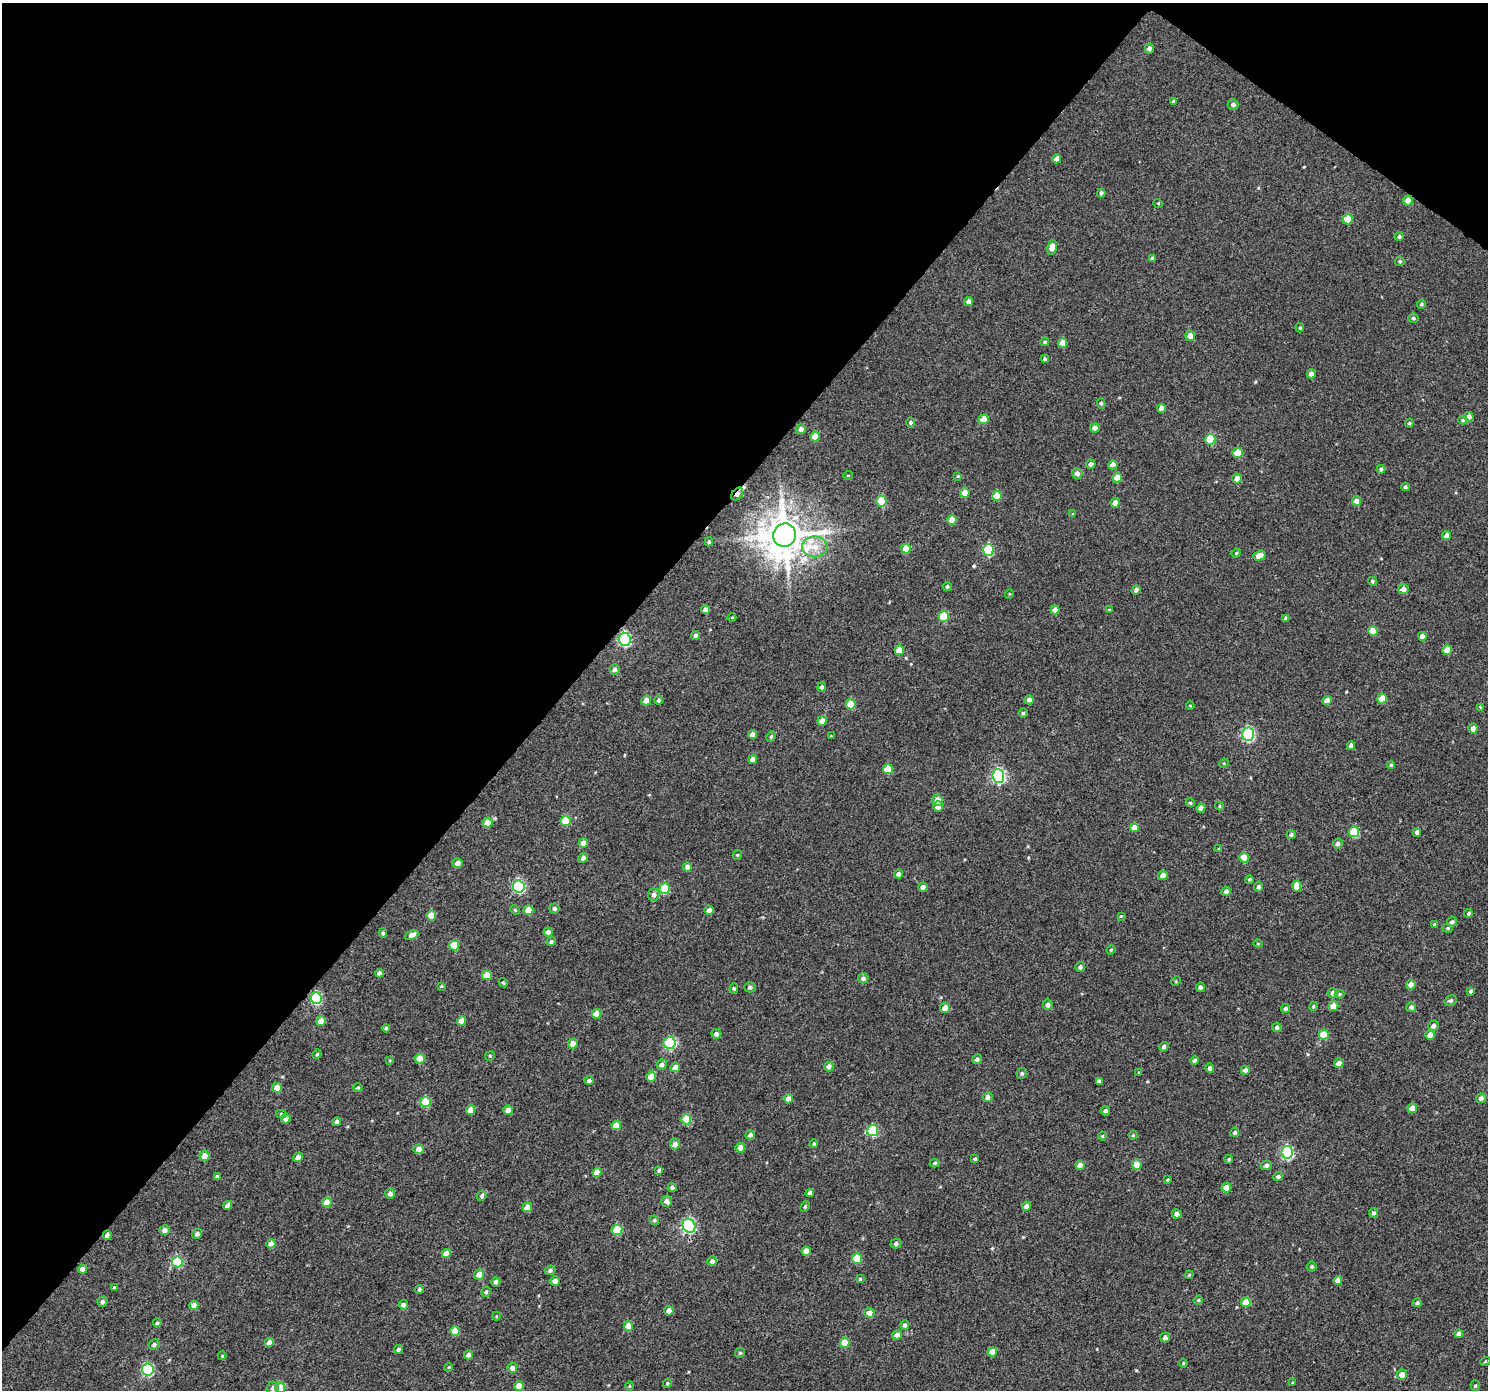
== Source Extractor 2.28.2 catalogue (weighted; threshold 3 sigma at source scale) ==
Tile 2 of 4 x 4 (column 2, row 1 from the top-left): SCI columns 1525-3010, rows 4389-5776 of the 6026 x 6065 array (HDU 1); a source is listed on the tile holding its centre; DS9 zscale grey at full resolution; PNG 1490 x 1392 px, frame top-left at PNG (2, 3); each listed source drawn as its Kron ellipse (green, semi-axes under 4 px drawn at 4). Shown black and unused: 40% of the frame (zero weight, under 3 of 4 exposures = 5% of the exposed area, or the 3 px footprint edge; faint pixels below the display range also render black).
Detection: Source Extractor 2.28.2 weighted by HDU 2 'WHT'; one run over the whole footprint, this tile lists its part. Background 0.012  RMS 0.0058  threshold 0.0263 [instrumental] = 3 sigma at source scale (4.5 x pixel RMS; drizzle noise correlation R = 1.50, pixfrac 1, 0.0396/0.0396 arcsec/px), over >= 5 px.
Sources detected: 310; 2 cosmic-ray / hot-pixel residue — neither listed nor drawn; the other 308 listed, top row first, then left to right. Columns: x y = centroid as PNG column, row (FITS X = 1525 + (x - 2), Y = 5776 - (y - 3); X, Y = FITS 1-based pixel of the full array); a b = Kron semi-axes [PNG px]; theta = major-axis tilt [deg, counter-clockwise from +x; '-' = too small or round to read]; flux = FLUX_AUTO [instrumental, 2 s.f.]
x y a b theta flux
1149 49 5 4 - 2.1
1174 101 4 4 - 1.1
1233 105 5 5 - 1.9
1057 159 4 4 - 3.2
1101 193 4 3 - 0.94
1408 200 5 5 - 4.1
1158 203 5 3 - 0.46
1348 219 5 5 - 11
1399 237 4 4 - 1.3
1052 247 7 5 80 4.5
1153 258 4 4 - 1.2
1400 261 5 4 - 0.91
968 301 4 4 - 2.4
1421 304 4 4 - 0.86
1413 318 5 4 - 1.1
1300 328 4 4 - 0.68
1190 336 5 5 - 4.8
1045 342 4 3 - 0.81
1062 343 5 4 - 6.6
1045 359 4 3 - 0.75
1311 374 4 4 - 2.7
1101 403 5 4 - 0.86
1162 408 4 4 - 4.6
1469 417 5 5 - 2.9
984 419 5 5 - 7
1463 420 4 4 - 0.76
911 422 5 5 - 1
1409 423 4 3 - 0.7
1095 428 5 4 - 2.9
801 429 5 5 - 2.4
815 437 5 4 - 6.7
1210 439 5 5 - 17
1238 453 5 5 - 8.5
1091 464 4 4 - 2.1
1113 465 5 4 - 3.4
1381 469 4 4 - 1.2
1077 473 5 5 - 2.9
848 475 5 3 - 0.41
958 476 4 3 - 0.56
1117 478 5 4 - 6.9
1237 479 5 5 - 3.5
1405 487 4 4 - 1.1
965 493 5 5 - 5.2
737 494 7 5 51 4.1
997 496 5 5 - 9.9
881 501 5 5 - 16
1356 501 5 4 - 4.3
1115 503 5 4 - 3.2
1073 514 4 4 - 0.69
952 520 5 4 - 7.4
785 535 12 11 - 1800
1447 536 4 4 - 3.3
709 542 4 4 - 0.78
815 547 13 10 0 9.2
906 549 5 4 - 8.8
988 550 6 5 - 31
1236 553 5 4 - 0.63
1259 556 6 4 16 5.6
1372 581 4 4 - 0.96
947 586 4 4 - 0.92
1403 589 5 5 - 3.3
1136 590 5 4 - 1.8
1009 594 5 3 - 0.45
706 610 4 4 - 3.4
1055 610 4 4 - 5.1
1109 610 4 3 - 0.54
944 616 5 5 - 15
732 617 4 3 - 0.45
1286 619 4 4 - 1.8
1373 631 5 5 - 11
696 635 4 4 - 1.4
1422 636 4 4 - 3.1
625 639 6 6 - 77
899 650 5 4 - 6.8
1447 650 5 4 - 9.6
615 669 5 5 - 2
822 687 5 4 - 1.7
1382 699 5 5 - 9.6
659 700 5 4 - 1.4
1029 700 5 4 - 2
646 701 5 5 - 5
1327 701 4 4 - 5.4
851 704 5 5 - 12
1190 706 4 4 - 0.57
1480 707 3 3 - 0.41
1023 713 4 4 - 0.89
822 721 4 4 - 5.4
1473 728 5 4 - 3
1248 734 7 6 - 80
752 735 4 4 - 4.9
831 736 4 4 - 0.43
771 737 5 4 - 0.91
1351 746 4 4 - 2.9
753 759 4 4 - 3.5
1224 763 5 4 - 0.59
1391 765 4 4 - 0.73
888 769 5 5 - 12
998 776 7 6 - 100
937 800 5 5 - 4.7
1190 803 5 4 - 0.76
1219 806 4 4 - 0.71
938 807 5 5 - 4.2
1201 808 4 4 - 3.5
565 821 5 5 - 14
487 822 5 5 - 6.1
1134 828 4 4 - 6
1354 832 5 5 - 20
1417 832 4 4 - 2.2
1291 835 5 4 - 1.3
583 843 5 4 - 3.8
1338 844 5 5 - 2.1
1219 849 4 3 - 0.59
737 855 5 4 - 0.67
583 858 5 4 - 2.5
1244 858 5 5 - 12
458 863 5 5 - 3.2
687 867 4 4 - 3
898 874 4 4 - 2.4
1163 876 5 4 - 4.3
1249 879 4 4 - 0.94
1297 886 5 4 - 7.3
519 887 6 6 - 59
923 887 4 4 - 2.9
1258 887 5 4 - 1.5
665 889 5 5 - 21
1226 891 5 4 - 1.7
654 895 6 6 - 2.6
554 908 5 5 - 1.5
515 910 5 3 - 0.61
528 910 5 5 - 7.3
709 910 4 4 - 2.5
1469 913 4 4 - 1.1
431 916 5 5 - 10
1121 916 4 3 - 0.52
1452 922 5 4 - 1.5
1435 925 4 4 - 0.86
1448 928 5 4 - 0.73
548 932 4 4 - 2.3
383 933 5 4 - 0.93
412 935 7 4 27 3.1
551 941 4 4 - 1.2
1258 944 4 4 - 0.6
454 945 5 5 - 13
1111 950 5 4 - 0.68
1080 967 5 5 - 1.8
379 973 4 4 - 2.3
487 975 5 5 - 6.8
863 978 5 5 - 2.1
1176 981 5 4 - 0.59
503 983 5 4 - 0.79
1411 985 5 5 - 4.9
441 986 4 3 - 0.69
750 987 6 5 - 1.4
1200 987 5 4 - 1.5
734 988 5 4 - 0.87
1471 991 4 3 - 1.2
1333 993 5 5 - 2.3
1340 994 5 4 - 0.69
316 998 6 5 - 44
1450 1001 6 5 - 1.3
1048 1005 5 5 - 2.1
1313 1006 5 4 - 0.84
1333 1006 5 5 - 6.5
1411 1007 5 5 - 1.9
945 1008 5 5 - 4.3
1285 1008 4 4 - 1.4
597 1014 4 4 - 7.7
321 1021 5 4 - 7.5
461 1021 4 4 - 5
1433 1026 5 5 - 2.1
1277 1027 5 4 - 1.5
386 1028 4 4 - 1.1
716 1034 5 5 - 2.8
1324 1034 5 5 - 13
1430 1035 5 4 - 5.1
670 1043 6 6 - 42
573 1044 5 5 - 5.4
1164 1047 5 4 - 1.8
317 1054 5 4 - 0.76
490 1056 5 4 - 0.69
420 1059 5 5 - 8.2
977 1059 5 4 - 1.6
390 1060 4 4 - 0.54
1194 1060 4 4 - 1.3
1339 1063 5 4 - 4.1
662 1065 5 5 - 2.1
829 1066 5 4 - 3.1
675 1067 5 5 - 4
1210 1068 5 4 - 1.7
1245 1070 4 4 - 2.2
1022 1073 5 5 - 1.1
1139 1073 3 3 - 0.54
651 1077 5 4 - 7.7
589 1081 5 4 - 1.5
1099 1081 4 4 - 1.8
358 1087 4 3 - 0.7
277 1088 5 4 - 5.4
988 1097 5 5 - 2.2
1481 1098 5 4 - 2.5
788 1099 5 4 - 3.8
426 1102 5 5 - 18
1412 1108 5 4 - 5.2
471 1110 5 4 - 5.6
508 1110 4 4 - 5.2
1105 1111 5 4 - 1.3
281 1114 5 4 - 0.95
286 1119 5 4 - 2.6
686 1119 5 5 - 18
337 1122 4 4 - 2.1
616 1125 4 4 - 7.1
873 1131 5 5 - 32
1235 1132 5 4 - 1.4
750 1135 4 4 - 2.1
1133 1135 4 4 - 0.69
1102 1136 4 4 - 0.59
675 1144 5 5 - 3.6
814 1144 4 3 - 0.72
740 1148 5 5 - 6.3
419 1149 5 5 - 3.6
1287 1152 6 6 - 73
204 1156 5 5 - 5.3
298 1157 5 4 - 2.7
975 1159 3 3 - 0.84
1229 1159 4 4 - 0.81
935 1163 5 4 - 0.89
1080 1165 4 4 - 3.5
1137 1165 5 4 - 7.8
1266 1165 5 5 - 1.5
659 1170 4 4 - 0.86
597 1172 4 4 - 6.2
1278 1176 5 4 - 1.4
217 1177 4 4 - 1.6
1167 1180 3 3 - 0.6
672 1187 4 4 - 1.3
1226 1188 5 4 - 6.7
390 1193 5 5 - 2.5
810 1193 4 4 - 2.3
482 1196 5 4 - 1.5
667 1201 5 5 - 3
327 1202 5 5 - 8.6
228 1205 5 4 - 3
1026 1206 4 4 - 3.1
527 1207 5 4 - 6.2
805 1207 5 4 - 0.88
1373 1213 5 4 - 1.2
1177 1214 5 4 - 2.5
654 1220 5 4 - 1
689 1226 7 6 - 82
165 1230 5 4 - 2.6
617 1230 5 5 - 18
197 1234 5 5 - 1.9
107 1235 5 4 - 1.8
271 1244 4 4 - 3.8
896 1244 5 4 - 1.7
806 1251 4 4 - 4.8
446 1254 4 4 - 6.1
857 1259 5 5 - 13
712 1261 5 4 - 2
177 1262 5 5 - 33
1312 1267 5 5 - 1
82 1269 4 4 - 2.4
550 1270 5 4 - 1.4
479 1274 5 5 - 6.7
1189 1275 4 3 - 0.61
860 1279 4 4 - 0.62
1338 1280 4 4 - 3.9
555 1281 5 4 - 3.1
496 1282 4 4 - 2.1
114 1287 3 3 - 0.57
419 1289 4 4 - 1.1
486 1292 5 4 - 1.1
1198 1300 5 4 - 0.72
102 1302 5 5 - 1.8
1246 1302 5 5 - 11
1417 1303 4 4 - 1.1
194 1305 4 4 - 5.4
403 1305 5 5 - 1.8
669 1311 5 4 - 3.9
869 1313 5 5 - 3.9
496 1316 4 3 - 0.47
157 1323 4 4 - 1.1
905 1325 4 4 - 1.5
628 1326 4 4 - 8.2
455 1331 4 4 - 8.2
1459 1334 4 4 - 2.2
897 1335 5 4 - 3.1
1165 1337 5 4 - 2.2
269 1342 4 4 - 3.9
845 1343 5 5 - 13
154 1345 6 5 - 1.4
398 1349 5 4 - 1.3
992 1352 5 4 - 6
740 1353 5 5 - 0.83
468 1355 5 4 - 2.2
222 1356 4 4 - 0.49
1485 1362 5 3 - 0.58
1183 1363 4 4 - 0.68
449 1367 4 3 - 0.51
512 1368 5 5 - 2.7
148 1369 6 5 - 53
1402 1375 5 5 - 3.9
667 1383 4 4 - 0.69
1293 1383 3 3 - 0.51
519 1386 4 4 - 7.6
629 1386 4 3 - 0.5
1475 1386 5 4 - 0.8
273 1388 6 6 - 1.8
280 1388 5 5 - 8.7
Overlapping masked pixels (flux is a lower limit): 3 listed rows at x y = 737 494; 625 639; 107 1235
Isophote crosses this tile's border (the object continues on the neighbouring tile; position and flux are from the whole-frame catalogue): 1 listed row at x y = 280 1388